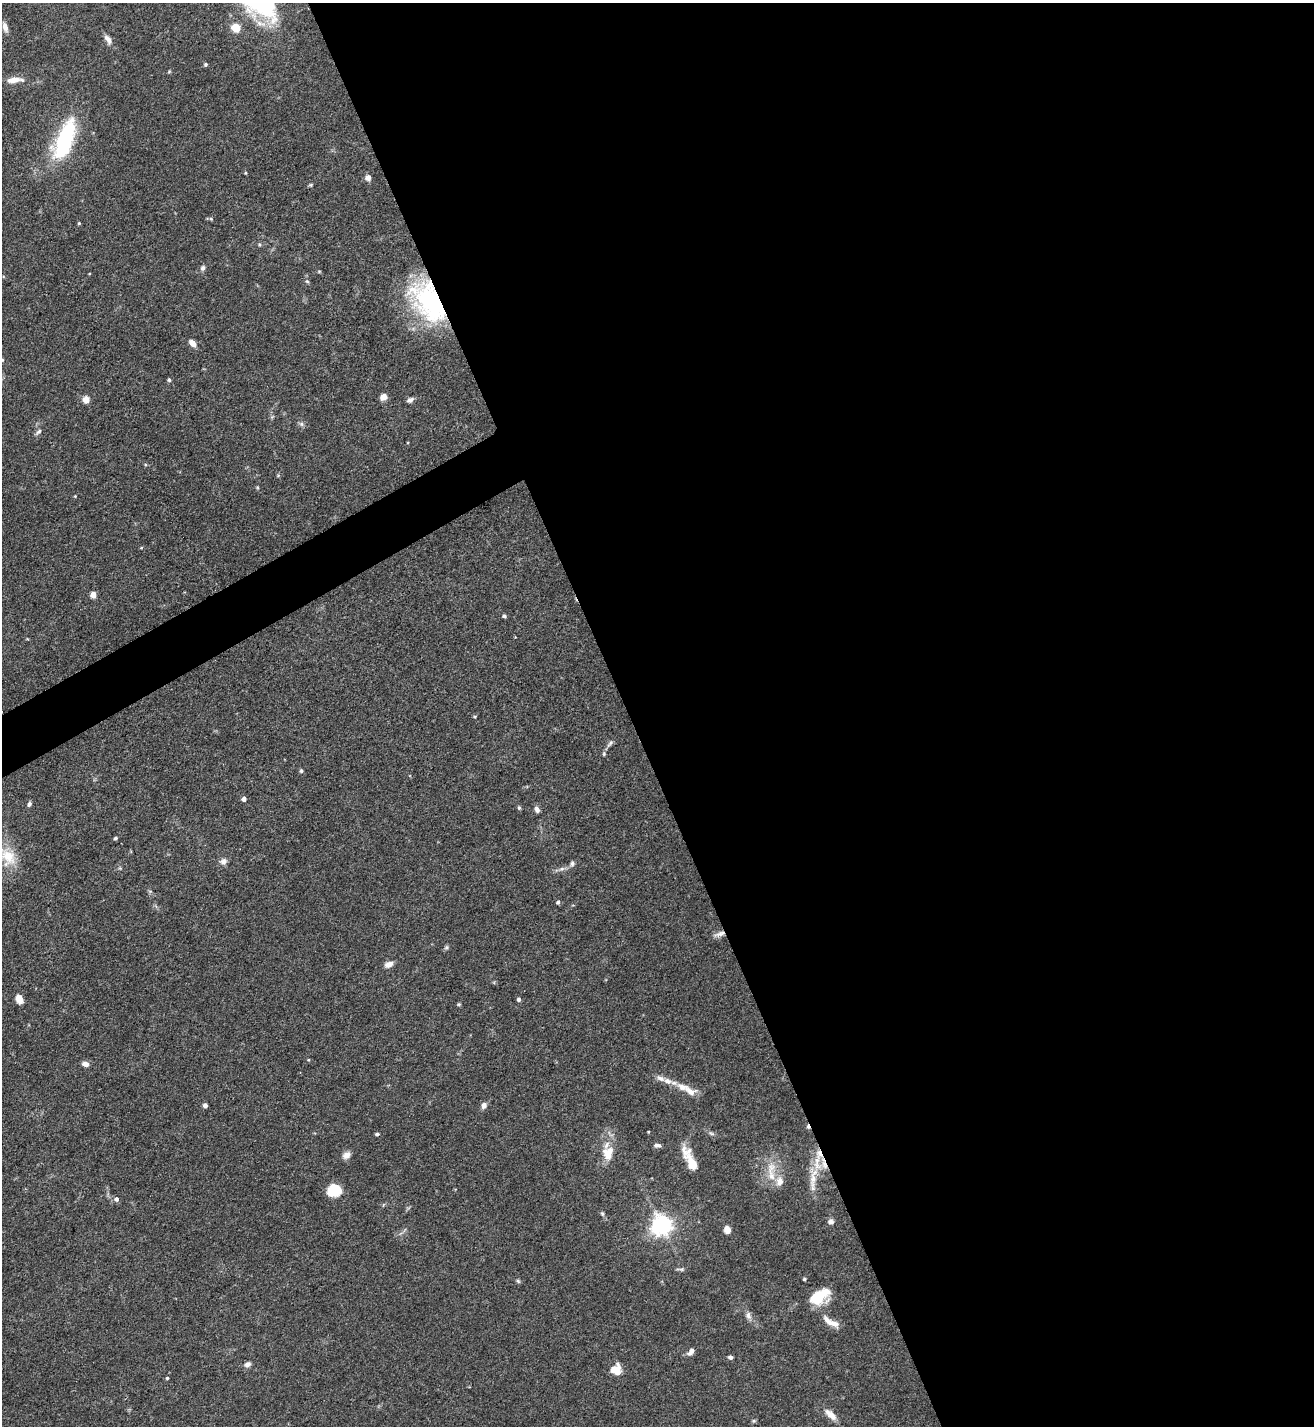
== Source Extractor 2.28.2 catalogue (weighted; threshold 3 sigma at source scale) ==
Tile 8 of 4 x 4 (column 4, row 2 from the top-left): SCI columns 4091-5402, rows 2851-4274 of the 5691 x 5703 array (HDU 1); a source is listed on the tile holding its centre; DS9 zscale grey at full resolution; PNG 1316 x 1428 px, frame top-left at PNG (2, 3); no overlay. Shown black and unused: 54% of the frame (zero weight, under 3 of 5 exposures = <1% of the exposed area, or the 3 px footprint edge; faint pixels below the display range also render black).
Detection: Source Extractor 2.28.2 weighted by HDU 2 'WHT'; one run over the whole footprint, this tile lists its part. Background 0.0769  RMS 0.004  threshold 0.0181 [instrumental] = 3 sigma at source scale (4.5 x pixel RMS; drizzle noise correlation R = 1.50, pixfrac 1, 0.05/0.05 arcsec/px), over >= 5 px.
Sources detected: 93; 1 cosmic-ray / hot-pixel residue — not listed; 10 inside a brighter listed object's ellipse — not listed separately; the other 82 listed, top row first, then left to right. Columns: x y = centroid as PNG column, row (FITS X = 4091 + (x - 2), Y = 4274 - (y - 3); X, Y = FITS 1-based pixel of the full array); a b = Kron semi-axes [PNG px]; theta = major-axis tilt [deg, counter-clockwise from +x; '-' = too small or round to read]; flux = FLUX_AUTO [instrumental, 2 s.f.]
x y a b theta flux
5 27 12 6 -75 2.3
236 28 5 5 - 18
108 39 14 7 -61 2.3
205 64 6 4 46 0.58
169 72 6 3 20 0.42
14 80 22 7 5 3.9
65 140 45 17 68 42
245 173 4 3 - 0.37
368 178 7 7 - 1.6
311 185 6 4 20 0.5
211 219 6 4 -18 0.62
79 223 4 4 - 0.44
203 268 7 6 - 1.1
307 281 6 5 - 0.66
428 301 52 30 -57 59
193 343 8 5 -45 3.3
2 360 4 4 - 0.36
169 380 4 4 - 0.77
383 397 7 6 - 3.2
86 399 5 5 - 8.6
410 400 8 6 26 1.4
301 424 7 6 - 1
38 432 10 5 42 1.1
278 476 6 4 1 0.47
257 487 5 4 - 0.41
75 496 4 4 - 0.35
141 548 5 3 - 0.36
93 594 5 4 - 5.3
504 616 4 4 - 0.85
475 716 4 4 - 0.43
610 743 12 5 49 1.3
604 754 7 5 88 0.67
301 771 5 4 - 0.66
244 799 4 4 - 2.2
29 804 7 5 64 0.99
519 808 6 5 - 0.65
537 809 8 6 -63 1.5
115 838 4 3 - 0.78
8 857 30 19 -61 11
223 861 10 8 29 1.9
572 864 8 6 88 1
562 869 8 5 19 1.2
558 902 5 5 - 0.78
719 934 16 6 17 2.2
446 947 6 6 - 0.76
389 964 10 6 21 2.7
19 999 9 7 -69 3.8
519 999 4 4 - 1.1
459 1004 5 4 - 0.52
308 1060 4 3 - 0.38
85 1064 8 6 -11 2
668 1081 11 7 -19 2.2
690 1091 18 11 -21 4
205 1105 4 4 - 1.6
484 1105 7 6 - 2.1
711 1133 9 5 -15 1
377 1134 4 4 - 0.81
657 1145 8 5 0 1.3
608 1153 20 15 81 7.2
346 1155 11 8 33 2.2
692 1163 26 11 -57 6
817 1163 30 11 -86 8.5
771 1171 34 11 -88 8.2
334 1190 12 11 - 12
116 1199 6 6 - 1.4
602 1214 6 5 - 0.69
831 1221 8 7 - 1.4
662 1225 7 7 - 260
727 1230 8 7 - 2.6
681 1269 12 4 0 0.91
804 1279 4 3 - 0.7
518 1281 5 5 - 0.64
820 1296 24 14 30 13
748 1316 11 7 -71 1.9
833 1323 18 8 -18 3.2
691 1351 12 6 53 1.9
730 1357 5 4 - 1.1
247 1364 9 7 22 1.5
616 1370 12 11 - 5.8
167 1378 4 4 - 0.57
830 1414 19 8 -43 3.6
754 1421 6 5 - 0.57
Overlapping masked pixels (flux is a lower limit): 2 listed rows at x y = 428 301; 719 934
Isophote crosses this tile's border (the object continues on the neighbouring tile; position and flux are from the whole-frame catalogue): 3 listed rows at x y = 5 27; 2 360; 8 857